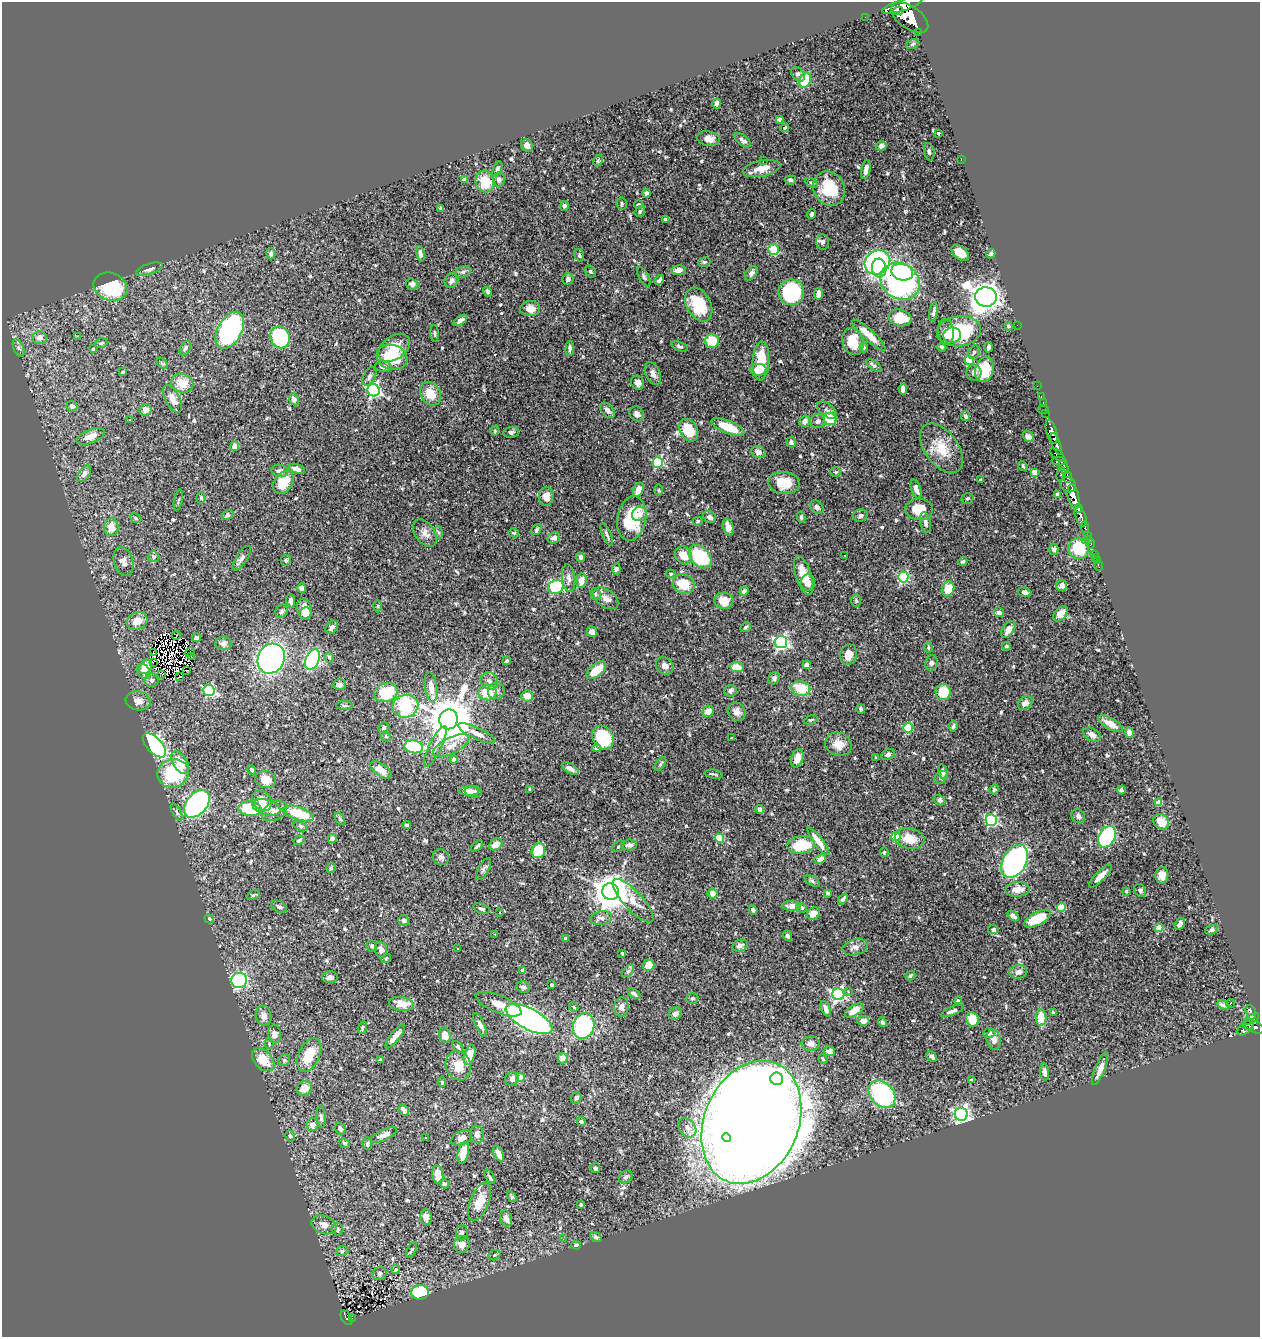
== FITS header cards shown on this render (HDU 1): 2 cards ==
NAXIS1  =                 1258
NAXIS2  =                 1335

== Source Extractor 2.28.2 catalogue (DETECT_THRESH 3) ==
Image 1258 x 1335 px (HDU 1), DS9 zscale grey, 1 PNG px = 1 image px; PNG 1262 x 1339 px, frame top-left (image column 1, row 1335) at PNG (2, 2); each listed source drawn as its Kron ellipse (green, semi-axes under 4 px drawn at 4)
Background 0.507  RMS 0.019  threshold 0.057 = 3 sigma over >= 5 px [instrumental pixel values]
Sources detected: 614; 6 with non-positive FLUX_AUTO (blend fragments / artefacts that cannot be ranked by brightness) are neither listed nor drawn; of the other 608, the 500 brightest by FLUX_AUTO listed and drawn (108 fainter detections omitted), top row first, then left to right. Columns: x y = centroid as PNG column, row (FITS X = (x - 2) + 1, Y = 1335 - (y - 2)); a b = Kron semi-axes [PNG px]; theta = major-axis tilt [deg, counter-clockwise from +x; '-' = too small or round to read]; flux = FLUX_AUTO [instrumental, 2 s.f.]
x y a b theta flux
902 5 21 5 18 3400
898 11 5 4 - 730
865 17 2 2 - 5.4
910 18 21 11 -35 5500
918 32 4 2 - 88
912 44 7 4 28 2.1
798 74 8 5 -50 4.1
805 80 8 5 66 46
717 103 5 4 - 4.6
779 119 4 3 - 2.3
785 128 4 3 - 2
938 133 4 3 - 3.3
708 139 11 7 -9 9.7
743 140 9 5 -38 4.5
527 145 6 5 - 7.1
881 146 5 4 - 6.1
929 152 9 5 -77 3.2
961 159 3 2 - 2.7
598 161 6 4 63 1.6
763 161 2 2 - 23
497 169 8 4 70 2.9
762 169 19 8 12 14
866 170 9 4 78 6.7
499 179 7 6 - 4.6
464 180 4 4 - 5.4
790 180 6 4 -7 2.5
485 182 11 9 -74 32
811 183 7 4 -28 2.1
829 189 18 15 -60 42
646 193 4 4 - 3.4
622 203 6 5 - 2.4
639 205 5 4 - 2.8
564 206 5 4 - 3
441 208 4 3 - 3
640 211 6 5 - 2.3
812 214 5 3 - 2.2
665 219 3 3 - 2.2
823 242 7 6 - 4.4
774 249 6 5 - 41
271 253 6 4 87 3.4
960 253 10 6 -36 19
420 254 8 4 -79 3.9
991 254 5 4 - 2.6
579 255 6 4 -71 2.3
704 262 6 4 11 2
877 262 13 11 34 220
879 268 9 7 -84 53
149 269 14 5 19 4.6
678 270 7 5 8 8.5
590 271 6 5 - 2.6
463 272 8 5 21 3.8
902 272 11 8 -16 90
751 273 8 5 55 4.8
644 277 11 4 -60 2.7
568 279 5 5 - 2.9
659 280 5 3 - 3.2
451 281 8 6 59 4.5
900 281 20 17 -32 270
412 284 6 5 - 4.4
110 287 17 13 -23 79
488 292 5 4 - 2.3
791 292 13 12 - 120
819 294 6 4 83 6.9
986 297 11 9 -3 1800
699 305 18 12 -62 44
530 309 10 7 1 13
933 312 10 4 79 3.8
900 318 11 8 -15 35
460 320 8 4 35 4.7
1017 325 2 2 - 21
1008 326 4 3 - 1.5
230 330 20 12 60 250
946 331 13 7 -84 14
959 331 22 15 7 82
435 333 8 3 -87 1.9
869 335 22 5 -42 20
952 335 9 8 - 12
77 336 2 2 - 22
280 337 11 9 -69 110
39 338 7 6 - 9.3
712 341 7 7 - 40
853 341 14 10 -75 27
101 343 6 4 19 2.4
680 346 9 4 -19 2.8
942 347 4 4 - 2.2
989 347 5 3 - 4.8
19 348 9 5 -67 3.2
185 348 8 4 60 2.6
394 348 17 11 35 21
570 348 7 3 86 2.4
864 348 5 3 - 1.6
93 349 4 3 - 1.8
974 352 7 5 62 2.3
392 357 16 12 -18 56
969 360 5 4 - 41
761 361 19 8 87 39
162 363 6 4 -44 1.8
874 365 8 4 -36 3.6
383 367 8 5 -4 5.3
984 369 13 9 75 51
758 370 8 5 6 20
123 372 4 3 - 1.6
974 373 8 7 - 5.4
653 374 12 7 -69 6
369 377 10 6 64 3.7
182 383 11 9 -19 18
638 383 7 6 - 6.5
1037 386 2 2 - 8.4
903 389 5 4 - 6.6
374 390 6 6 - 250
430 394 12 9 -59 21
1041 397 3 2 - 15
172 399 15 7 -63 9.6
294 399 6 4 -67 4.5
1043 403 3 2 - 14
72 406 5 5 - 4.1
1043 409 6 2 0 24
145 410 6 6 - 9
607 410 9 5 -49 5.8
827 410 11 6 -40 4.9
1045 413 3 2 - 23
637 414 8 6 -56 5.8
965 416 5 4 - 2.8
830 419 6 6 - 48
129 420 3 2 - 2
805 421 6 5 - 5.8
817 421 7 7 - 4.7
728 427 18 6 -23 38
688 430 12 8 -60 42
495 431 5 4 - 1.6
511 432 8 5 9 3.3
1052 432 12 5 -74 1400
91 436 15 7 20 11
1028 437 6 5 - 4.5
791 442 5 5 - 3.4
1056 444 11 4 -71 1200
235 446 5 4 - 9.2
942 448 28 16 -53 35
758 452 7 6 - 6.2
1058 455 8 4 -41 390
1059 461 7 4 -1 350
658 463 5 5 - 120
1023 466 5 4 - 1.7
1064 467 7 4 -64 510
297 469 8 4 -20 6.8
280 471 8 6 -13 5
836 472 5 4 - 1.8
1034 472 4 4 - 16
84 474 9 5 54 4.7
1061 474 7 3 78 140
1068 477 5 3 - 300
980 480 3 3 - 2.9
283 482 13 9 55 27
784 483 16 11 -8 29
1068 485 8 7 - 920
916 489 10 5 -71 7.8
638 490 7 5 61 11
659 490 6 4 90 1.6
1057 494 3 3 - 4
546 496 9 7 89 11
1073 497 13 5 -78 2600
201 498 5 4 - 1.9
967 498 6 5 - 2.2
178 500 11 3 78 1.7
817 507 8 5 -47 4
1078 508 4 3 - 390
919 509 14 10 -5 28
639 514 8 7 - 7.6
227 515 6 4 27 2.4
860 515 7 6 - 3.2
710 517 7 5 -35 4.8
801 517 5 3 - 2
1081 517 10 5 -68 950
136 518 6 4 -25 1.7
632 518 23 14 80 62
698 521 5 4 - 1.6
925 523 11 5 -76 4.4
111 527 9 7 -90 12
728 527 9 5 -71 7.5
1085 527 6 3 -77 170
536 530 6 4 50 2.2
438 532 6 4 -71 1.8
425 533 15 9 -54 8.6
514 533 5 4 - 1.8
607 534 12 3 -67 3.5
1087 536 4 3 - 85
554 538 6 5 - 4.6
1087 540 5 2 - 14
1091 544 5 3 - 31
1079 548 11 10 - 46
1054 549 5 4 - 3
1094 554 2 2 - 8.1
683 555 9 8 - 20
844 555 3 3 - 3.1
154 557 6 5 - 2.3
581 557 4 4 - 4.6
700 557 14 9 -45 89
242 558 14 5 57 4.4
1096 558 3 2 - 3.8
286 560 5 5 - 1.9
963 561 5 4 - 1.9
1097 561 3 3 - 4.5
123 562 15 9 -72 9
1098 566 5 2 - 14
616 569 5 4 - 2.8
671 574 5 4 - 1.8
804 575 20 8 -72 20
903 577 5 5 - 130
569 578 14 6 -83 7.2
581 580 7 5 79 13
808 583 8 7 - 6.1
683 584 11 9 -25 33
1062 585 5 5 - 5.8
556 587 8 6 22 94
302 588 4 4 - 7.5
948 589 8 6 65 26
744 591 4 4 - 3.8
1025 592 7 4 -18 3.6
596 594 6 5 - 2.3
606 598 14 8 -35 9.6
291 601 6 4 -82 5.1
724 601 9 8 - 17
856 601 6 5 - 2
378 606 6 4 90 1.8
304 609 10 7 -79 15
282 611 7 5 63 3
999 612 5 4 - 3.8
305 614 6 6 - 7.5
1060 614 8 6 49 11
137 621 10 8 28 17
332 627 7 5 50 5
746 627 5 4 - 2.6
1008 630 9 5 55 10
592 632 5 5 - 6
176 635 4 2 - 2.1
197 638 4 3 - 2.7
781 642 6 6 - 260
223 643 8 6 -7 4.7
1007 646 4 4 - 2.2
928 647 5 3 - 1.6
190 652 5 3 - 5.4
154 653 3 2 - 2.3
848 655 10 8 75 12
191 657 2 2 - 1.5
329 657 5 4 - 1.8
271 659 15 13 64 390
312 659 11 6 64 200
507 661 4 4 - 2.5
153 663 3 2 - 1100
931 663 8 6 74 4
807 665 4 4 - 7.1
665 666 9 8 - 6.9
145 667 7 5 59 18
737 667 7 5 -7 21
596 670 12 6 39 26
187 671 2 2 - 2.4
144 672 8 6 -61 7.9
162 675 3 2 - 2.5
180 677 3 2 - 2.5
774 678 6 5 - 3.1
152 680 7 6 - 4.3
489 681 9 8 - 6.4
340 685 6 5 - 4.5
431 687 15 6 -82 15
801 688 9 7 -13 33
209 691 6 5 - 140
496 691 9 8 - 4.8
731 691 6 6 - 4.2
488 692 9 8 - 33
943 692 8 7 - 28
386 693 12 9 20 55
527 696 6 5 - 12
138 701 12 9 -10 9.5
1025 703 8 6 39 8
344 705 8 4 0 2
405 706 13 11 14 110
861 709 4 3 - 2
708 711 6 5 - 14
737 712 10 8 -51 7.2
449 719 10 9 - 6000
811 720 7 4 20 1.6
1110 724 14 5 -30 13
953 726 5 3 - 2.5
384 728 6 5 - 3.8
908 728 5 4 - 60
476 733 20 6 -25 9.1
1129 733 5 4 - 10
1092 735 9 6 -31 6
386 736 5 4 - 1.9
603 738 13 10 -61 84
732 738 3 3 - 1.8
839 744 14 11 -23 16
154 745 15 7 -47 280
435 746 22 6 64 11
451 746 20 8 26 14
414 747 9 6 -10 89
597 748 4 4 - 7.2
888 754 7 5 23 3.7
797 758 9 6 73 15
876 758 3 3 - 1.6
454 759 4 4 - 5.9
180 763 12 7 -58 18
660 764 8 4 54 1.9
570 769 9 5 -32 5.7
252 770 5 3 - 2.6
381 770 12 6 -36 15
943 772 7 4 -78 3.7
173 773 16 14 20 83
714 774 9 2 -11 1.9
941 778 8 5 39 2.4
266 780 10 8 -12 16
530 789 3 3 - 1.8
994 789 5 4 - 2.1
1121 790 4 4 - 2.9
469 791 10 4 -2 6.9
473 792 8 6 -8 5.5
939 800 6 5 - 3.2
262 801 11 8 -47 15
1158 803 4 4 - 20
197 804 16 10 49 310
266 807 14 7 -16 17
250 808 11 7 -6 65
760 809 4 3 - 5.3
275 811 13 9 27 8.6
177 812 9 4 -61 2.6
298 813 16 6 -17 46
1078 816 7 6 - 4.5
340 819 7 4 -54 2.1
991 820 6 5 - 160
1161 822 8 7 - 20
407 825 4 3 - 1.8
300 826 7 4 -26 1.9
896 837 4 4 - 43
1107 837 11 8 62 130
719 838 4 4 - 53
332 839 5 4 - 4.8
910 839 15 10 -11 23
299 840 6 4 29 2.5
818 841 17 5 -53 14
496 844 7 5 34 10
629 845 8 5 4 4.7
801 845 14 8 5 46
477 846 7 3 43 2
618 846 7 4 43 2
538 851 8 6 68 51
884 852 5 4 - 1.8
441 857 8 7 - 4.5
820 859 6 4 27 4.1
1015 861 18 11 62 360
331 868 5 4 - 1.9
483 869 12 5 60 3.6
1162 875 8 6 87 9.3
1100 876 15 5 45 11
812 881 8 4 -31 2.7
1018 889 12 7 5 13
1140 890 7 5 -53 4.2
1126 891 3 3 - 3.1
611 892 8 8 - 3000
713 893 5 5 - 10
828 893 4 3 - 2.1
253 895 7 4 27 2
843 899 6 3 49 2.7
633 901 28 9 -47 18
792 906 9 5 -1 8.3
279 907 8 5 -26 3.1
801 908 5 5 - 3.4
1061 908 4 4 - 36
482 909 9 5 -17 3.2
753 910 4 3 - 2.9
499 913 3 3 - 2
813 913 7 5 35 14
1013 916 7 4 -37 3.4
601 918 10 7 9 7.7
209 919 5 4 - 2.7
1037 919 14 6 27 46
404 921 5 5 - 4.5
1180 924 6 4 58 4.8
1159 928 4 4 - 27
993 929 5 4 - 3
1212 930 7 4 19 3.2
495 934 3 3 - 2.1
787 935 5 4 - 3.5
565 939 4 3 - 1.6
372 946 6 5 - 2.2
740 946 8 5 22 4.2
855 947 13 8 15 7.6
458 949 3 2 - 1.6
381 950 8 6 -84 5.5
622 953 3 3 - 2.6
386 958 5 4 - 1.6
649 965 6 5 - 14
523 971 4 4 - 2.9
628 971 7 4 46 2.6
1018 972 9 7 11 7.6
910 975 5 4 - 2
330 977 8 6 1 4.9
239 980 8 7 - 160
552 985 4 3 - 2.1
523 987 7 5 -22 3.4
849 992 4 4 - 2.2
634 994 7 4 -35 3.3
838 994 6 6 - 230
692 998 6 5 - 2
958 1001 4 4 - 5.3
401 1004 13 7 -9 18
499 1004 24 8 -22 17
1231 1004 4 2 - 2.1
1223 1005 6 3 -20 3.2
574 1007 5 4 - 1.7
621 1007 10 7 83 6.1
826 1009 8 4 -67 7.1
854 1011 10 5 30 16
952 1011 12 4 22 3.7
1251 1012 7 5 -71 140
1053 1013 4 3 - 1.8
675 1014 7 5 39 5
264 1016 10 8 -77 7
1041 1018 8 5 -88 26
529 1019 26 10 -28 610
973 1019 7 6 - 26
1251 1019 9 3 31 200
863 1021 6 5 - 7.1
882 1022 5 4 - 2.8
480 1025 12 4 -65 6.4
1248 1025 6 2 -21 150
584 1026 13 10 73 140
1255 1027 11 5 -21 460
362 1028 6 4 72 2.2
1245 1028 10 5 46 220
989 1033 5 5 - 3.9
274 1034 9 6 -82 7
445 1035 7 5 -73 12
395 1036 15 4 51 8.5
994 1040 10 7 -79 6.9
269 1044 5 4 - 1.6
811 1044 9 7 2 7.2
458 1047 6 4 -51 2.9
829 1051 6 4 -4 6.5
309 1055 18 10 65 36
470 1055 10 5 74 18
932 1057 6 4 -46 2.8
563 1058 5 5 - 12
823 1059 5 4 - 1.7
263 1060 13 9 -48 31
284 1060 6 5 - 2.4
380 1060 3 3 - 2.5
458 1066 15 12 -71 20
1100 1069 17 5 68 8.5
1044 1072 9 4 -82 4.5
520 1078 4 4 - 20
512 1079 7 6 - 5.6
777 1079 6 6 - 510
971 1080 3 3 - 2
442 1082 5 4 - 1.8
304 1088 8 7 - 13
882 1094 15 11 -48 170
576 1098 6 5 - 2.8
404 1110 6 4 -51 6.5
961 1114 6 6 - 340
321 1117 10 4 -87 3.3
581 1122 5 4 - 3
751 1122 64 47 67 9500
313 1125 6 6 - 7.9
687 1128 10 8 -51 9.3
340 1129 6 5 - 5.3
477 1134 9 6 -83 6
384 1135 14 5 23 7.4
290 1136 6 4 -73 2.3
426 1137 3 2 - 1.6
726 1137 4 4 - 120
462 1138 11 7 25 8.5
345 1143 5 4 - 2.5
367 1144 6 5 - 2.6
463 1153 11 5 79 20
499 1154 8 4 -64 7.9
595 1168 5 5 - 2.8
438 1175 9 5 -81 16
490 1177 8 3 -59 2
626 1177 7 6 - 2.9
444 1184 5 4 - 2.4
512 1197 6 3 -58 2
480 1202 20 9 68 25
581 1204 3 3 - 2.4
426 1217 8 6 -89 7.7
506 1218 8 6 -71 6.4
324 1225 13 9 -21 11
337 1229 6 6 - 2.9
462 1233 7 5 85 4.2
596 1237 6 4 -36 2.4
563 1239 3 2 - 2.5
462 1244 9 8 - 9.4
576 1245 5 3 - 2.6
411 1250 9 3 62 1.7
342 1251 6 5 - 2.8
494 1255 6 5 - 2.1
396 1270 4 4 - 1.6
379 1273 7 6 - 3.8
420 1292 8 7 - 65
346 1318 8 5 -58 66
352 1318 3 2 - 5.2
At the frame edge (FLAGS 8, measured only in part): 1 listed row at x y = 902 5
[108 fainter detections neither listed nor drawn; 6 non-positive-flux detections neither listed nor drawn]